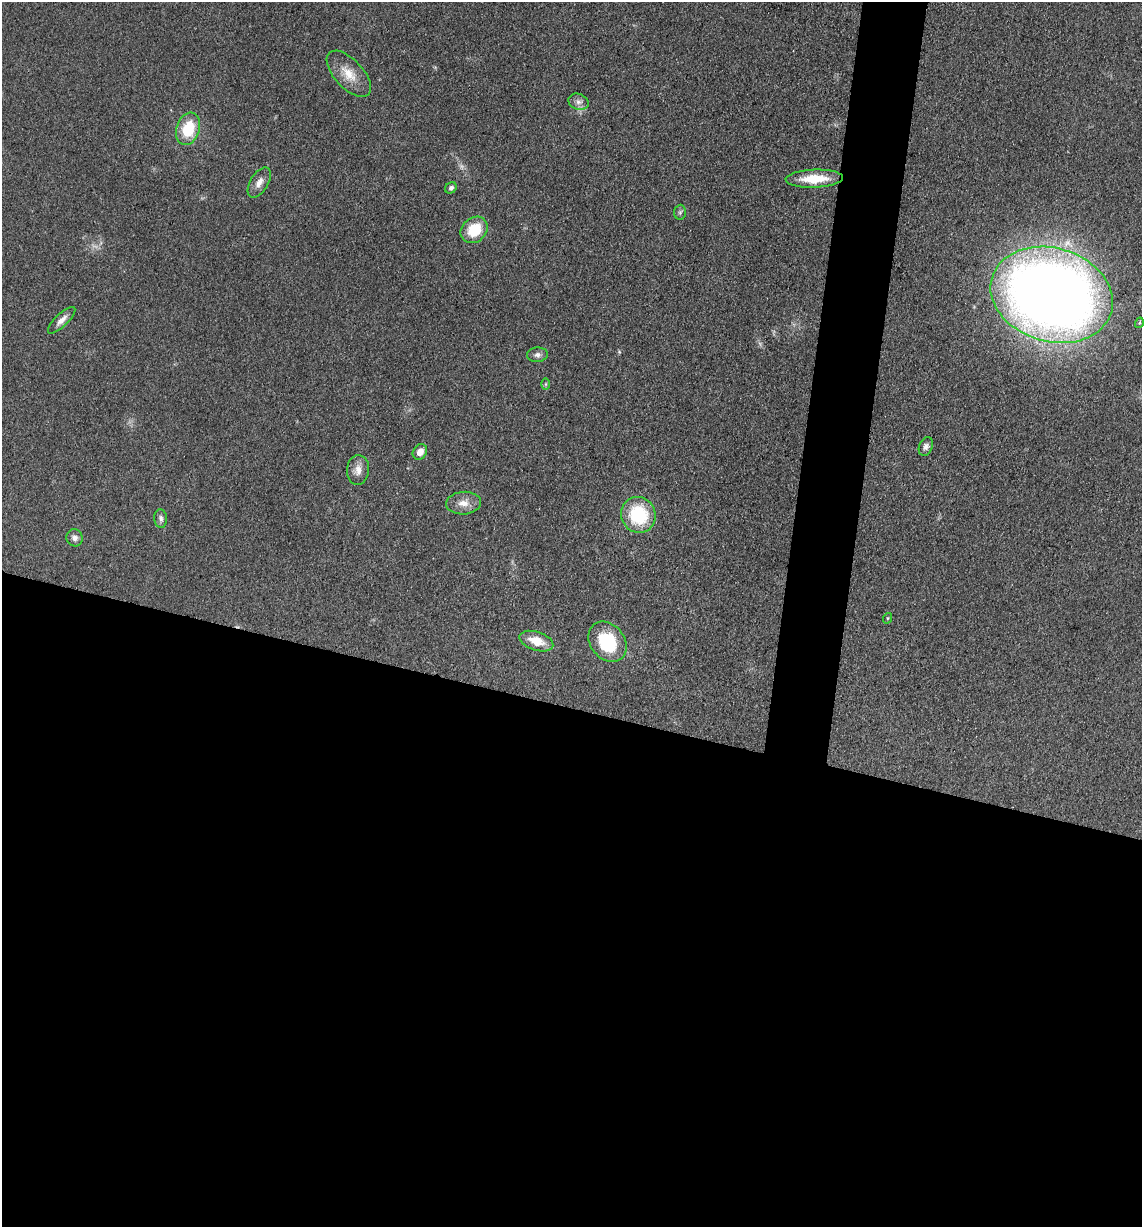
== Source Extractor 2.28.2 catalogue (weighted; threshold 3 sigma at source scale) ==
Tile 14 of 4 x 4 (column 2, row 4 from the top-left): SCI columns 1386-2525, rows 6-1230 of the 4932 x 4909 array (HDU 1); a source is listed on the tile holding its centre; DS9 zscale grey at full resolution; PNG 1144 x 1229 px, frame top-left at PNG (2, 2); each listed source drawn as its Kron ellipse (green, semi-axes under 4 px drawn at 4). Shown black and unused: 46% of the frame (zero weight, under 3 of 4 exposures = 1% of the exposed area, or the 3 px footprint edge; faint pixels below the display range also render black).
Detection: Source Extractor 2.28.2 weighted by HDU 2 'WHT'; one run over the whole footprint, this tile lists its part. Background 0.103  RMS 0.0072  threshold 0.0324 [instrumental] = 3 sigma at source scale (4.5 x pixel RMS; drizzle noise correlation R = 1.50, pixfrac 1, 0.05/0.05 arcsec/px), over >= 5 px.
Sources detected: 25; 2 too faint to see at this stretch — neither listed nor drawn; the other 23 listed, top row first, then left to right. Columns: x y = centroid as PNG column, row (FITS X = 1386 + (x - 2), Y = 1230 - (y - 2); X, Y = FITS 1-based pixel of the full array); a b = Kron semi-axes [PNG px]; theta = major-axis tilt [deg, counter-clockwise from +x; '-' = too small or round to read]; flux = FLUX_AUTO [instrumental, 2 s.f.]
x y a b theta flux
349 74 28 14 -47 14
578 102 10 8 -20 4.1
188 129 16 11 72 27
814 179 29 9 2 21
259 183 17 9 58 5.7
451 188 6 5 - 2.2
680 212 7 6 - 1.5
474 230 14 12 42 24
1052 295 62 47 -17 1100
62 320 18 6 44 5
1139 323 5 4 - 1
537 355 10 7 4 3
546 384 6 4 89 0.92
926 447 10 6 67 2.8
420 452 8 6 53 6
358 470 15 11 85 6.6
464 503 17 11 5 7.8
638 515 18 17 - 45
161 519 9 6 -85 2.3
75 538 9 8 - 3.7
888 618 5 3 - 0.68
536 641 17 9 -18 13
608 642 22 17 -51 41